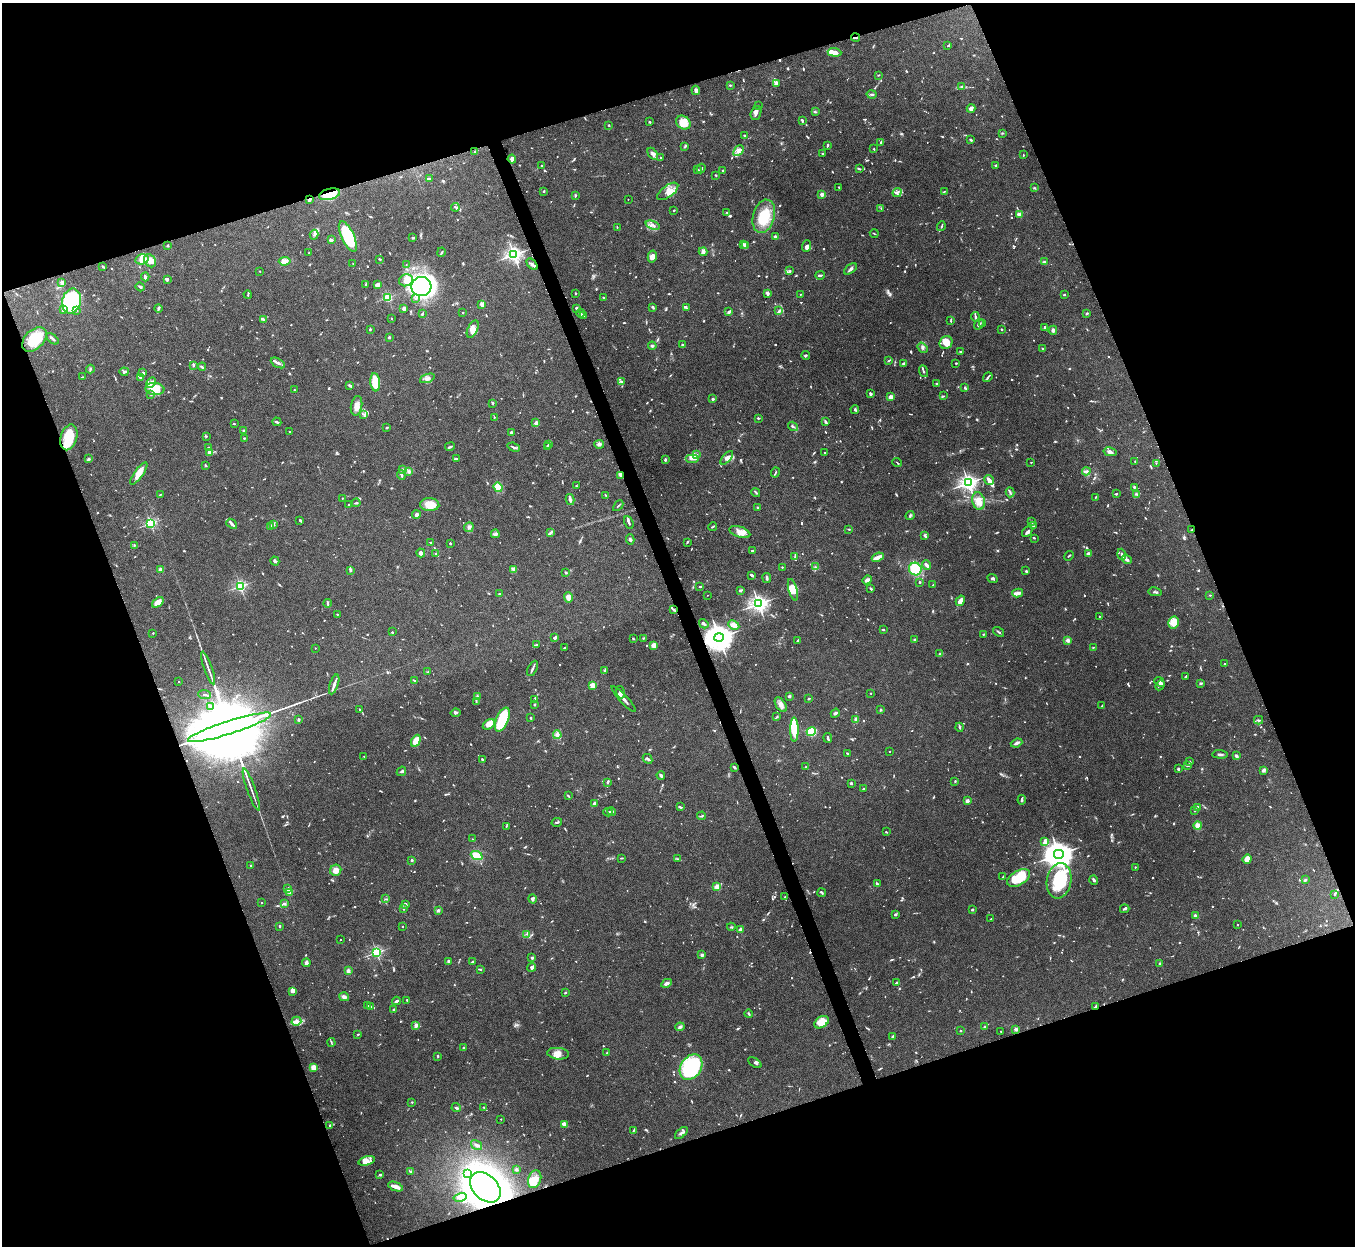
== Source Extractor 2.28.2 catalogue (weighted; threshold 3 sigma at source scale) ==
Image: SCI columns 4-5415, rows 152-5127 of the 5419 x 5403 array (HDU 1 of 3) = the unmasked area's bounding box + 8 px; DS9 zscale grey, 4 x 4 block average (1 PNG px = mean of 4 x 4 image px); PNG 1357 x 1248 px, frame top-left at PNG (2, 3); each listed source drawn as its Kron ellipse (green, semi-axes under 4 px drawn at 4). Shown black and unused: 40% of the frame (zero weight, under 8 of 15 exposures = <1% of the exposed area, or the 3 px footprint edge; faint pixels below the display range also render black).
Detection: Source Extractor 2.28.2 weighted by HDU 2 'WHT'. Background 0.163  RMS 0.0048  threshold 0.0196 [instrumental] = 3 sigma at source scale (4.09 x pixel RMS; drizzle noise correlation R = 1.36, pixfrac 0.8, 0.05/0.05 arcsec/px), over >= 5 px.
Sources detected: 1389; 23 too faint to see at this stretch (4 x 4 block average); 4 inside a brighter object's white glare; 11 cosmic-ray / hot-pixel residue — neither listed nor drawn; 56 coinciding with a brighter row at this scale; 83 inside a brighter listed object's ellipse — not listed separately; of the other 1212, all 500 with FLUX_AUTO >= 2.08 (the completeness limit of this list) listed and drawn (712 fainter detections not listed), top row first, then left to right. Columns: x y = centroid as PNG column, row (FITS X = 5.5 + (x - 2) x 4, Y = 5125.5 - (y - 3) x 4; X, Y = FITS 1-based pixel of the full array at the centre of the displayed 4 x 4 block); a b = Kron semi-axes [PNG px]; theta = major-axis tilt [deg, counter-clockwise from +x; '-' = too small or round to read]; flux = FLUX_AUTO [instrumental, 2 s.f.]
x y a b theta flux
856 38 4 2 - 4.3
948 46 4 2 - 2.3
834 52 7 4 -5 19
878 75 3 2 - 2.1
776 84 4 3 - 4.2
730 85 3 2 - 3.1
962 86 3 2 - 2.9
696 90 4 3 - 8.6
872 94 5 2 - 5.5
759 106 2 2 - 2.8
971 109 4 4 - 8.9
815 112 4 2 - 3.2
756 113 7 5 69 9.7
802 120 3 2 - 5
650 122 2 2 - 4.1
683 123 8 6 -39 33
609 125 2 2 - 3.2
1002 133 3 2 - 2.5
744 135 2 2 - 2.6
971 140 3 2 - 3.4
881 142 3 2 - 3.6
827 145 3 2 - 4.7
685 147 4 2 - 2.5
874 149 3 2 - 2.1
738 151 6 3 48 13
474 152 3 2 - 2.6
653 154 7 2 -57 7
823 154 2 2 - 2.8
1023 155 2 2 - 2.4
660 157 2 2 - 6.4
512 159 4 4 - 11
996 165 3 2 - 2.7
541 166 2 2 - 6.5
698 169 2 2 - 3.4
701 169 5 2 - 4.8
859 169 4 2 - 2.9
723 171 3 2 - 4.6
715 175 3 2 - 2.4
429 179 2 2 - 2.7
839 187 2 2 - 2.4
1034 188 3 2 - 2.4
544 191 2 2 - 3.4
668 191 12 6 37 19
897 192 5 3 - 5.5
944 192 3 2 - 2.2
330 194 11 5 14 82
822 194 2 2 - 46
575 195 3 2 - 3.5
628 199 2 2 - 2.4
309 200 3 2 - 6.3
455 207 4 2 - 3.8
881 208 2 2 - 2.2
674 210 2 2 - 3
727 213 3 2 - 2.7
1019 214 2 2 - 62
764 216 17 10 74 94
653 225 7 4 -21 11
941 226 5 2 - 3.2
617 227 2 2 - 2.5
874 234 4 2 - 2.1
314 235 5 2 - 4.9
348 236 16 6 -65 180
775 237 2 2 - 9
413 238 3 2 - 3.2
331 240 3 3 - 3.5
743 244 3 2 - 3.1
168 245 3 2 - 3.5
746 245 2 2 - 3.4
806 246 6 4 70 10
441 252 5 2 - 3.4
703 252 4 2 - 14
309 253 2 2 - 3.2
514 255 2 2 - 1100
652 256 6 4 76 20
142 259 7 5 13 29
380 259 2 2 - 3.4
150 261 7 5 -54 22
285 261 6 3 6 29
1044 262 3 2 - 3
353 264 2 2 - 2.1
532 264 7 3 -48 8.3
406 265 2 2 - 2.2
103 266 3 2 - 4.1
850 269 7 3 38 6.6
260 271 2 2 - 4.9
790 271 3 3 - 3.6
820 275 5 2 - 4.4
145 277 4 2 - 6.3
167 280 2 2 - 3.4
406 280 7 6 - 16
62 282 2 2 - 47
366 285 4 2 - 3.9
378 285 3 2 - 16
140 287 4 3 - 4
421 287 10 9 - 670
576 293 2 2 - 3.9
767 293 3 2 - 10
800 294 2 2 - 2.5
248 295 4 2 - 2.6
1064 295 2 2 - 3.3
388 297 2 2 - 300
604 298 2 2 - 3
416 299 2 2 - 2.3
71 301 12 9 77 450
482 304 2 2 - 67
653 307 4 2 - 4
159 308 4 2 - 3.8
404 308 3 2 - 10
577 308 2 2 - 19
687 308 4 2 - 3.8
64 310 3 3 - 11
76 311 2 2 - 3.2
779 311 4 2 - 5.9
463 312 2 2 - 5
729 312 3 2 - 11
423 313 3 2 - 2.7
580 313 4 2 - 10
1087 313 4 2 - 3.2
584 315 4 2 - 2.3
975 317 5 2 - 4.5
392 318 2 2 - 2.2
263 320 3 2 - 21
951 321 4 2 - 2.4
982 323 3 2 - 2.5
979 324 6 2 55 5.9
1044 327 3 2 - 4
370 329 2 2 - 5.7
473 329 9 5 64 15
1002 329 2 2 - 12
1053 330 4 3 - 6.1
389 337 2 2 - 17
34 339 14 9 45 79
53 339 7 2 -40 5.9
946 342 7 6 - 26
682 345 2 2 - 19
652 346 4 2 - 4.4
923 348 5 2 - 5.3
1042 348 2 2 - 4.3
960 351 3 2 - 3.1
806 355 4 2 - 3
889 361 4 2 - 2.7
278 363 8 2 -29 8.3
903 363 3 3 - 3.6
956 363 2 2 - 2.6
194 365 3 2 - 3.2
202 367 4 2 - 3.9
90 369 4 3 - 3.6
923 371 6 2 -70 3.6
124 372 4 2 - 6.8
143 373 3 2 - 6.2
82 377 2 2 - 2.4
141 377 3 2 - 7.1
988 377 5 2 - 4.5
427 378 8 4 19 10
375 382 9 5 -84 63
622 382 3 2 - 2.8
151 383 5 2 - 7.7
936 383 2 2 - 2.8
350 386 4 2 - 5.9
965 388 3 2 - 3.3
155 389 9 6 -6 25
294 390 2 2 - 7
151 394 4 2 - 3
871 394 4 2 - 3.9
943 396 4 2 - 2.3
891 397 2 2 - 84
713 399 2 2 - 19
493 403 3 2 - 3.6
357 406 10 5 80 20
855 410 4 3 - 3.8
363 414 3 2 - 3.1
494 417 2 2 - 2.8
758 418 3 2 - 3.1
825 421 4 2 - 3.3
277 422 4 2 - 3.8
536 423 4 3 - 10
234 424 2 2 - 2.5
793 426 5 2 - 4.9
387 428 2 2 - 3.3
244 431 2 2 - 24
290 431 2 2 - 3.4
511 433 3 2 - 7.2
206 436 3 2 - 2.6
69 437 13 8 74 69
244 438 3 2 - 2.8
599 444 5 4 - 8.3
548 445 3 2 - 2.6
208 447 2 2 - 4.3
450 447 5 2 - 5.3
514 447 6 2 -20 6.2
547 447 3 2 - 2.1
1110 452 6 3 -14 8
209 453 3 2 - 8.6
825 453 2 2 - 6.5
697 455 4 2 - 2.8
693 458 7 4 0 11
727 458 8 4 48 9.6
88 459 3 2 - 6.5
456 459 4 2 - 4.7
665 460 2 2 - 6.3
1135 461 2 2 - 3.5
1031 462 2 2 - 2.9
897 463 5 2 - 2.4
1156 463 2 2 - 2.6
206 465 3 2 - 2.9
403 469 3 2 - 3.8
1086 471 4 3 - 5.3
409 472 3 2 - 2.1
775 473 5 2 - 3.3
139 474 13 4 54 27
401 475 5 2 - 5.5
621 475 3 2 - 4.1
989 480 5 4 - 11
968 483 3 2 - 1400
576 486 2 2 - 4.9
498 487 5 4 - 34
1134 487 3 2 - 2.9
756 492 4 2 - 3.7
1010 492 5 2 - 4.1
1116 494 3 2 - 5
1137 494 3 2 - 2.9
160 495 3 2 - 2.2
605 495 3 2 - 2.8
1096 497 3 2 - 2.7
342 498 2 2 - 5.2
570 499 5 3 - 6
979 501 9 6 -79 21
356 503 4 2 - 2.8
348 504 2 2 - 3.3
430 505 9 6 -2 46
618 506 6 2 46 2.6
758 507 2 2 - 12
416 514 4 3 - 6.8
910 515 5 2 - 4
300 520 4 3 - 3.3
1032 522 4 2 - 2.7
150 523 2 2 - 440
629 523 7 2 -67 6
232 524 6 3 -40 7.2
274 525 3 2 - 3.2
271 526 3 2 - 4.9
1033 526 3 2 - 5
469 527 5 4 - 7.6
712 527 5 2 - 3.4
849 529 3 2 - 2.3
1191 530 2 2 - 2.1
740 532 11 5 -18 24
1027 532 6 2 49 8.5
550 533 3 2 - 2.9
495 534 4 3 - 5.6
924 535 3 2 - 2.8
1034 538 2 2 - 2.5
630 539 5 3 - 4.9
431 542 2 2 - 3.2
687 542 3 2 - 3.4
450 543 2 2 - 4.6
134 546 3 2 - 2.2
752 551 2 2 - 4.2
421 553 4 3 - 8.1
436 554 2 2 - 7.3
1089 554 4 3 - 10
1122 554 6 2 -73 5.4
795 556 4 2 - 3.4
1069 556 5 2 - 3.1
878 557 6 3 23 20
1127 559 5 4 - 7.5
275 561 4 3 - 5.1
927 565 5 2 - 12
782 567 2 2 - 2.6
816 567 3 2 - 2.4
161 569 2 2 - 70
513 569 4 3 - 5.8
915 569 6 6 - 80
350 570 4 3 - 4.2
1026 571 3 2 - 2.6
566 572 3 3 - 2.9
751 575 4 2 - 5
767 578 5 3 - 4.1
992 578 5 3 - 5.6
867 580 5 3 - 9.2
920 582 2 2 - 3.2
933 585 2 2 - 2.1
240 586 2 2 - 520
700 587 3 2 - 3.3
871 589 3 2 - 3.7
740 590 2 2 - 11
793 590 11 4 -75 26
1155 592 7 2 -9 5
1018 593 5 2 - 17
499 594 2 2 - 2.5
707 595 2 2 - 2.1
1210 595 3 2 - 2.3
568 597 5 4 - 17
960 601 5 2 - 31
158 602 6 3 39 25
327 603 4 2 - 4.3
758 604 3 2 - 1400
674 610 4 2 - 3.7
337 614 2 2 - 7.2
1099 616 2 2 - 4.1
1173 622 6 5 - 45
704 624 5 2 - 6
734 625 6 4 -27 21
883 630 3 2 - 2.6
392 632 2 2 - 2.7
998 632 6 2 -36 3.8
153 633 2 2 - 5.6
983 634 2 2 - 2.6
555 637 4 2 - 5.9
719 637 5 4 - 5500
633 638 2 2 - 2.1
643 638 3 2 - 2.5
914 639 2 2 - 4.6
798 640 3 2 - 2.9
1068 640 4 3 - 7.2
536 645 4 2 - 2.8
654 645 2 2 - 32
1093 647 3 2 - 2.3
315 648 2 2 - 3.4
564 648 2 2 - 5
940 654 4 2 - 3
1225 664 2 2 - 11
208 668 17 2 -71 12
532 668 8 2 62 6.3
605 671 3 3 - 4.7
428 672 2 2 - 2.7
1186 676 4 2 - 2.2
414 680 3 2 - 2.3
179 682 2 2 - 3.7
1159 682 6 2 -42 8.9
1201 683 4 2 - 3.1
334 684 10 2 72 15
592 685 2 2 - 35
1160 685 5 2 - 4.2
620 692 6 4 -72 9.3
871 693 2 2 - 6.5
204 695 6 2 -6 4
789 696 2 2 - 31
477 697 4 2 - 4.6
534 699 3 2 - 2.6
624 699 17 2 -48 12
809 699 2 2 - 5.2
476 702 3 2 - 2.2
534 704 2 2 - 2.9
781 705 8 5 -57 12
211 706 3 2 - 2.7
1102 706 3 2 - 4.1
359 709 2 2 - 2.5
880 710 3 2 - 3.1
455 713 5 3 - 5.5
835 713 5 2 - 5.9
777 717 3 2 - 2.8
531 718 2 2 - 4
299 720 2 2 - 6.1
502 720 13 6 67 79
856 720 3 2 - 14
1258 720 4 2 - 3.3
489 724 6 4 34 33
230 727 43 6 18 160000
960 727 4 2 - 3.5
794 730 12 3 -90 97
811 731 4 3 - 140
557 735 4 3 - 10
828 738 5 2 - 4.6
416 741 6 3 62 36
1017 743 6 2 22 10
890 751 2 2 - 3.4
847 753 3 2 - 2.6
1220 754 8 2 -4 5.4
364 756 2 2 - 3.8
1236 756 4 2 - 5.3
482 759 3 2 - 2.7
648 759 5 2 - 6
1189 762 3 2 - 2.6
1188 765 4 2 - 5.1
734 767 4 3 - 3
806 767 3 2 - 2.7
1178 769 3 2 - 4.2
1263 770 4 2 - 7.8
401 771 5 2 - 5.7
661 775 4 3 - 4.9
955 781 3 2 - 2.6
607 782 3 2 - 2.8
851 783 2 2 - 22
863 789 2 2 - 2.4
251 790 22 2 -71 13
568 796 3 2 - 2.4
1022 800 4 2 - 6.8
967 801 4 2 - 9.2
594 803 3 3 - 3.9
680 807 3 2 - 4.3
1198 807 2 2 - 22
1195 810 3 2 - 4.1
611 811 5 2 - 5.3
608 812 5 2 - 3.2
701 816 4 2 - 3
557 822 5 2 - 4.4
506 826 3 2 - 2.2
1198 826 4 4 - 15
886 832 2 2 - 2.2
472 839 2 2 - 2.7
1045 841 4 3 - 9.8
1059 854 5 4 - 5300
477 855 6 4 -23 36
621 858 4 2 - 2.6
677 859 3 2 - 2.1
1247 859 5 3 - 26
412 860 2 2 - 16
251 865 2 2 - 11
1135 867 2 2 - 6.2
336 870 6 5 - 19
1003 877 3 2 - 2.7
1019 878 12 7 30 78
1094 880 5 2 - 4.7
1305 880 3 2 - 6.7
1059 881 18 12 81 150
877 884 3 2 - 6.8
717 887 2 2 - 110
288 889 2 2 - 7.2
290 892 2 2 - 68
822 893 4 2 - 3.6
1334 894 2 2 - 6.6
785 897 2 2 - 2.2
386 899 3 2 - 2.3
532 899 4 3 - 5.4
262 903 2 2 - 4.9
284 904 4 2 - 5.6
406 904 3 2 - 7.7
404 909 3 2 - 2.7
1125 909 5 2 - 4.1
438 910 3 2 - 7.1
972 910 2 2 - 14
895 914 3 2 - 4.1
1195 916 2 2 - 49
991 919 2 2 - 3.6
1238 925 2 2 - 2.3
280 926 2 2 - 3.1
402 927 2 2 - 4.1
731 927 4 2 - 3
741 929 2 2 - 58
527 934 2 2 - 2.9
340 940 2 2 - 2.6
376 952 2 2 - 500
702 955 2 2 - 31
532 958 2 2 - 25
449 961 4 3 - 4.4
472 962 3 2 - 4
306 963 4 4 - 6.7
1159 964 2 2 - 2.4
532 967 4 4 - 6.8
480 969 3 2 - 2.3
348 971 4 3 - 6.4
666 983 5 3 - 9.2
896 983 3 2 - 3.2
293 991 4 3 - 9.1
565 992 2 2 - 3.4
344 997 5 3 - 8.3
407 1000 3 2 - 2.5
396 1001 4 2 - 7.2
368 1006 3 2 - 2.1
370 1006 3 2 - 3.7
1095 1007 3 2 - 2.1
393 1010 3 2 - 3.1
749 1014 4 2 - 3.5
296 1021 5 4 - 11
821 1022 8 5 33 40
416 1026 4 3 - 9.3
680 1027 5 3 - 6.4
985 1027 3 2 - 3.5
1016 1029 2 2 - 37
961 1031 2 2 - 2.3
1001 1031 2 2 - 3.8
358 1034 2 2 - 5.8
893 1036 3 2 - 4.8
331 1042 4 2 - 2.4
463 1048 2 2 - 4
607 1053 4 2 - 3.4
558 1054 11 6 -5 19
438 1056 2 2 - 4.1
755 1063 7 2 -34 4.8
691 1067 14 10 57 280
314 1068 4 4 - 22
412 1102 2 2 - 2.3
484 1107 3 2 - 2.8
456 1108 4 2 - 3.7
501 1119 2 2 - 3.6
330 1125 2 2 - 3
565 1125 3 2 - 31
634 1130 3 2 - 2.2
681 1133 8 2 43 6.5
477 1145 6 4 -32 7.6
367 1161 8 4 14 13
516 1170 3 2 - 3.1
411 1172 2 2 - 2.7
468 1174 4 3 - 7.2
380 1175 3 2 - 3.5
535 1179 9 6 70 22
396 1187 8 2 -21 21
485 1187 18 12 -44 1400
460 1197 6 4 13 8.9
Overlapping masked pixels (flux is a lower limit): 11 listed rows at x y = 856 38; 330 194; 309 200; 69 437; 621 475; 1191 530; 674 610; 719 637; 230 727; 1095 1007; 485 1187
Diffuse or blended objects may show on this block-average render without a row.